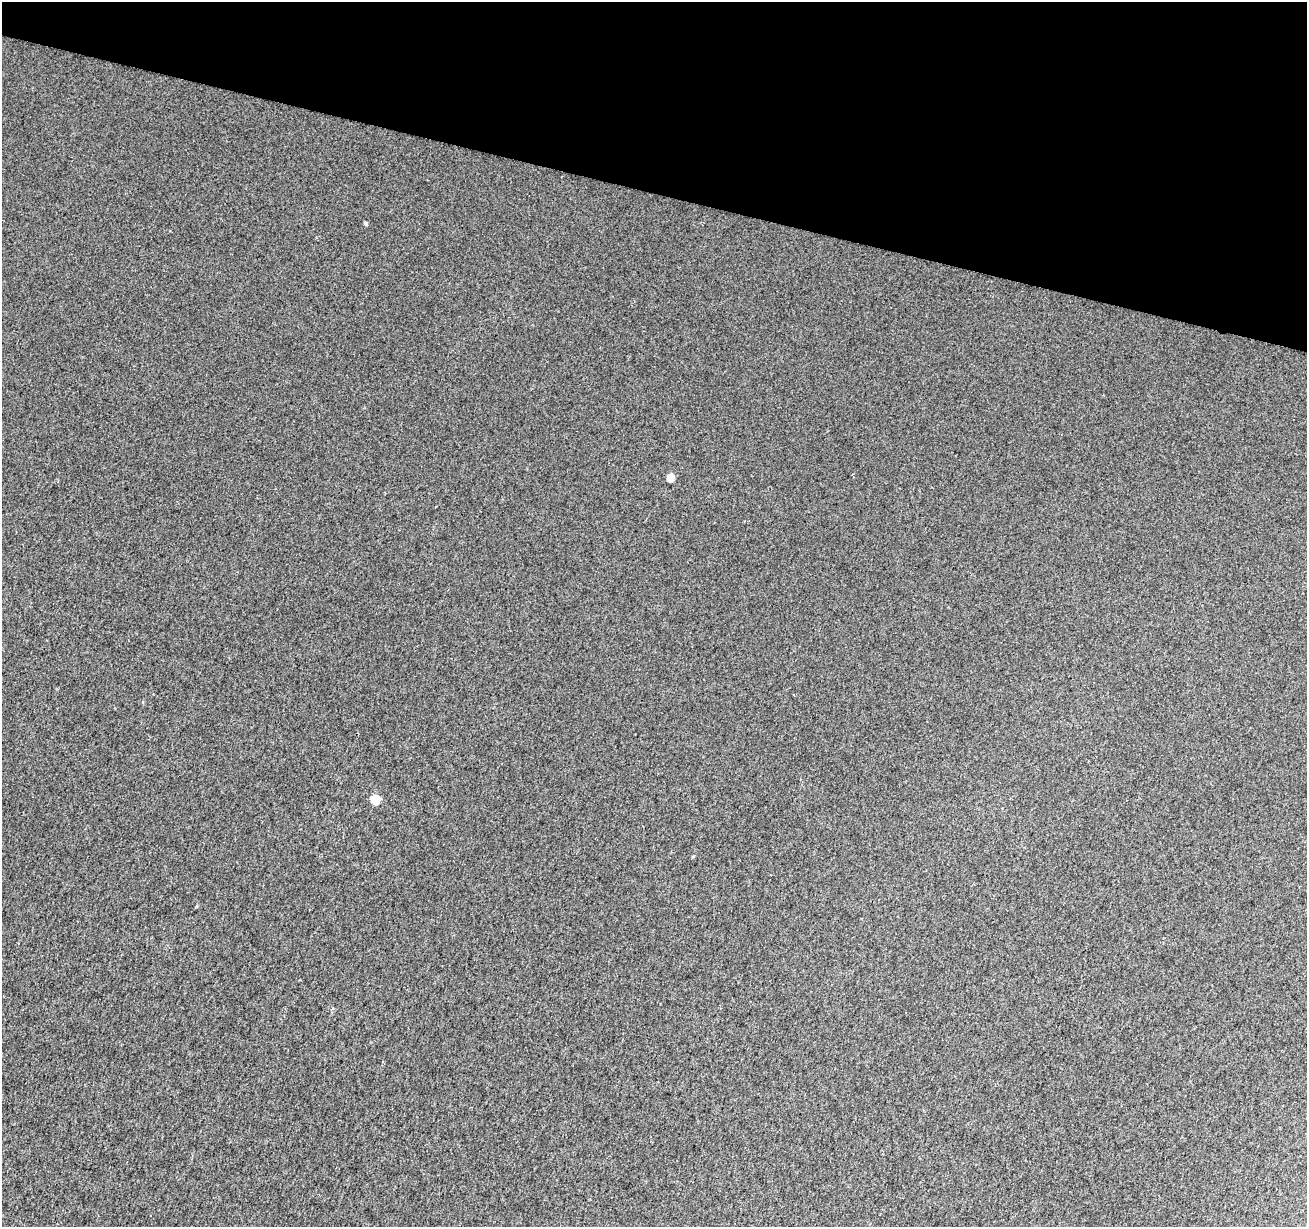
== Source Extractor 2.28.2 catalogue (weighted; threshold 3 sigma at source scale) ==
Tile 2 of 4 x 4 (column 2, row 1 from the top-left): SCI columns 1315-2619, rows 3959-5183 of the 5233 x 5408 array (HDU 1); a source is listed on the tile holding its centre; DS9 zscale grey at full resolution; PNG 1309 x 1229 px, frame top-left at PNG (2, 2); no overlay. Shown black and unused: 16% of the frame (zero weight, under 2 of 3 exposures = <1% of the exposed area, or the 3 px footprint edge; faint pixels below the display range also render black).
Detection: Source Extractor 2.28.2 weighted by HDU 2 'WHT'; one run over the whole footprint, this tile lists its part. Background 0.00618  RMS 0.0076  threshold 0.0341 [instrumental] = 3 sigma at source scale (4.5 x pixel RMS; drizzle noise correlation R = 1.50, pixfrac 1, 0.0396/0.0396 arcsec/px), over >= 5 px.
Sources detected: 3; all 3 listed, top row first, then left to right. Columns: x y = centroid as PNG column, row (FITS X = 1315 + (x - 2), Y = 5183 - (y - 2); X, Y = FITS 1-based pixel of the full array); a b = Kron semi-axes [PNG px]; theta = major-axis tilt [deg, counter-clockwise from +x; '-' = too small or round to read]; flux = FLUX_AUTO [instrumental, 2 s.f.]
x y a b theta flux
365 223 4 4 - 1.5
670 478 5 5 - 14
375 799 5 5 - 28